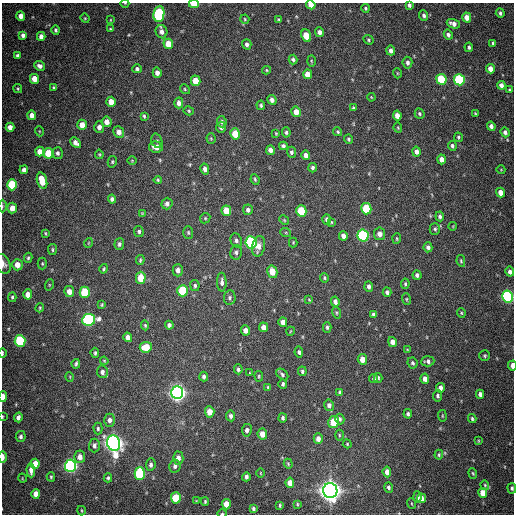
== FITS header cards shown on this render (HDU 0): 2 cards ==
NAXIS1  =                  512
NAXIS2  =                  512

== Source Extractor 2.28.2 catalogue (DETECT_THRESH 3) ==
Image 512 x 512 px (HDU 0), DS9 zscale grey, 1 PNG px = 1 image px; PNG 516 x 516 px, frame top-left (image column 1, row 512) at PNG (2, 3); each listed source drawn as its Kron ellipse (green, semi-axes under 4 px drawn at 4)
Background 589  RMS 17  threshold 51.2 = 3 sigma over >= 5 px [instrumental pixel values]
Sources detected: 273; all 273 listed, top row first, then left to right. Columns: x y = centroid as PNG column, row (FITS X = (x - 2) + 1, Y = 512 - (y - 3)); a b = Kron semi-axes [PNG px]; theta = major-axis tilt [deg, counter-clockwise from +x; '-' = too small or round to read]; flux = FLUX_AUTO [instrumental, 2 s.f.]
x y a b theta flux
125 3 4 3 - 8.3e+02
194 4 5 3 - 2.3e+04
311 5 5 4 - 1.0e+04
409 5 4 3 - 3.1e+03
365 8 4 4 - 1.5e+03
500 13 5 4 - 2.7e+03
159 14 8 5 83 1.2e+05
21 16 4 4 - 8.3e+03
424 16 5 4 - 2.9e+03
467 17 5 4 - 1.1e+04
85 18 5 4 - 1.2e+03
245 19 5 4 - 1.4e+03
110 20 3 2 - 7.8e+02
279 20 4 4 - 1.9e+03
453 24 7 4 -22 6.0e+03
110 29 4 3 - 1.1e+03
56 30 5 4 - 2.1e+03
161 32 6 5 - 6.3e+03
319 32 5 4 - 5.1e+03
23 35 4 4 - 4.0e+03
448 35 5 4 - 3.9e+03
41 36 4 4 - 6.6e+03
306 36 6 4 -68 1.6e+04
369 40 5 4 - 1.8e+03
493 43 4 3 - 1.9e+03
168 44 5 5 - 2.0e+04
247 44 5 4 - 3.5e+03
469 47 5 4 - 2.4e+03
391 51 5 4 - 4.7e+03
18 56 4 3 - 4.0e+03
293 60 5 4 - 2.8e+03
311 61 6 4 -88 1.5e+03
407 63 6 5 - 3.3e+03
40 66 6 4 -25 4.5e+03
137 69 4 4 - 2.7e+03
490 69 5 4 - 9.6e+03
266 70 4 4 - 1.3e+03
157 73 5 4 - 6.3e+03
397 73 5 3 - 1.0e+03
308 74 5 4 - 1.2e+04
34 79 5 4 - 1.4e+04
441 79 5 5 - 5.6e+04
459 80 6 5 - 1.1e+05
196 81 5 4 - 1.8e+04
501 85 4 4 - 5.7e+03
18 88 5 4 - 1.4e+03
53 88 4 4 - 1.6e+03
185 89 5 4 - 1.6e+03
510 90 3 3 - 1.4e+03
371 97 4 3 - 9.1e+02
272 100 5 4 - 4.3e+03
111 102 5 4 - 1.4e+04
179 103 5 4 - 5.9e+03
261 105 4 3 - 1.9e+03
353 108 4 3 - 1.7e+03
189 111 5 4 - 1.4e+03
296 112 5 4 - 9.9e+03
475 113 3 3 - 1.1e+03
420 114 5 4 - 2.0e+03
32 115 5 4 - 7.9e+03
144 116 4 3 - 1.6e+03
397 116 5 4 - 8.4e+03
107 122 5 4 - 8.4e+03
222 122 6 5 - 2.9e+03
82 125 5 4 - 1.2e+04
491 126 4 4 - 3.6e+03
10 127 4 4 - 7.4e+03
99 127 5 5 - 5.4e+03
221 127 5 5 - 3.1e+03
398 128 5 3 - 1.0e+03
39 131 5 3 - 1.0e+03
119 132 6 5 - 7.4e+03
286 132 5 4 - 2.2e+03
338 132 4 4 - 1.7e+03
505 132 5 4 - 3.6e+03
276 133 4 3 - 1.1e+03
235 134 6 5 - 2.4e+04
458 137 5 4 - 1.5e+03
211 138 5 4 - 1.4e+03
348 139 4 3 - 1.6e+03
157 141 7 5 -73 2.6e+03
76 143 6 4 -42 6.1e+03
283 146 4 4 - 3.0e+03
452 146 5 4 - 2.2e+03
156 147 7 5 -10 8.8e+03
270 150 5 4 - 5.4e+03
40 152 5 4 - 9.3e+03
291 152 5 4 - 2.3e+03
416 152 5 4 - 4.6e+03
48 153 5 5 - 2.6e+04
58 153 6 5 - 3.1e+03
99 154 4 4 - 1.2e+03
306 155 5 4 - 5.6e+03
441 159 5 4 - 6.3e+03
132 160 5 3 - 9.4e+02
112 162 6 4 77 1.6e+03
313 168 5 4 - 2.5e+03
205 169 5 4 - 4.6e+03
24 170 4 4 - 4.0e+03
501 170 4 3 - 8.1e+02
255 179 5 3 - 1.6e+03
158 180 4 4 - 1.4e+03
42 181 8 5 -74 2.4e+04
12 185 5 5 - 6.1e+04
501 193 5 4 - 8.6e+03
112 199 4 4 - 3.1e+03
167 204 6 5 - 4.1e+03
2 206 6 4 89 1.6e+03
12 208 5 5 - 1.1e+04
366 209 5 5 - 5.1e+04
248 210 5 5 - 3.4e+03
226 211 5 5 - 1.9e+04
301 211 5 5 - 4.5e+04
142 213 4 3 - 7.9e+02
440 216 5 4 - 2.6e+03
205 218 5 4 - 1.5e+03
327 219 5 4 - 3.4e+03
284 220 5 4 - 1.4e+03
331 222 4 3 - 1.1e+03
453 226 4 3 - 7.4e+02
435 229 6 5 - 2.3e+03
139 231 5 4 - 2.2e+03
45 233 4 3 - 1.3e+03
188 233 6 5 - 1.9e+03
286 233 5 3 - 1.2e+03
380 234 6 5 - 7.0e+03
363 235 6 5 - 1.6e+05
343 236 5 4 - 5.1e+03
397 238 5 3 - 1.3e+03
236 240 7 5 -67 3.2e+03
251 242 6 5 - 1.9e+05
293 242 5 4 - 1.1e+03
88 243 5 3 - 8.9e+02
119 244 6 5 - 2.7e+03
259 246 10 6 78 9.5e+03
428 247 5 4 - 3.2e+03
52 250 6 3 -85 1.6e+03
236 252 7 6 - 3.2e+03
28 258 5 4 - 1.7e+03
140 260 5 3 - 1.5e+03
461 261 6 4 -80 1.5e+03
3 264 10 6 -69 5.3e+03
42 264 6 4 -89 1.5e+03
17 265 6 5 - 1.1e+04
104 269 5 4 - 1.6e+03
178 270 6 5 - 4.8e+03
272 272 6 5 - 1.5e+04
510 272 5 4 - 4.1e+03
417 275 5 4 - 2.9e+03
141 278 6 5 - 2.4e+04
324 278 5 4 - 1.7e+03
222 282 9 5 -90 4.4e+03
405 284 5 4 - 1.6e+03
49 285 6 3 72 1.2e+03
195 285 5 4 - 2.0e+03
369 286 5 4 - 3.2e+03
69 291 5 5 - 9.0e+03
183 291 6 5 - 5.2e+04
85 292 6 5 - 6.2e+04
387 292 5 4 - 2.7e+03
28 294 5 4 - 8.9e+03
507 296 6 5 - 1.9e+05
12 297 5 4 - 1.8e+03
230 298 7 6 - 2.7e+03
406 299 6 4 -75 1.3e+03
309 300 4 3 - 9.6e+02
335 302 5 4 - 4.2e+03
102 305 3 3 - 1.3e+03
40 308 4 3 - 1.3e+03
336 313 6 3 -71 1.4e+03
461 313 5 4 - 1.4e+03
373 314 4 3 - 2.6e+03
89 320 6 6 - 2.0e+05
283 322 5 4 - 6.3e+03
145 325 5 4 - 1.5e+03
169 325 4 4 - 3.2e+03
263 327 5 4 - 6.9e+03
327 327 5 3 - 2.0e+03
245 330 5 4 - 6.0e+03
291 331 4 3 - 8.3e+02
128 337 5 4 - 6.0e+03
20 341 6 5 - 9.1e+04
392 342 5 4 - 7.1e+03
146 347 6 5 - 2.5e+04
407 350 4 3 - 1.0e+03
299 352 5 4 - 2.5e+03
2 353 4 2 - 2.0e+03
95 353 5 3 - 1.8e+03
485 356 5 5 - 1.6e+03
362 359 5 5 - 9.3e+03
104 361 4 3 - 1.0e+03
428 361 7 5 4 3.2e+03
413 363 5 5 - 2.3e+03
76 364 4 3 - 2.0e+03
512 366 5 3 - 8.4e+03
238 369 5 4 - 2.2e+03
302 371 5 4 - 2.1e+03
102 372 6 5 - 4.7e+03
249 372 3 3 - 2.6e+03
282 374 7 4 -43 2.5e+03
259 376 5 3 - 1.4e+03
70 377 5 3 - 8.8e+02
204 377 5 4 - 2.7e+03
374 378 4 4 - 2.4e+03
378 378 5 3 - 1.5e+03
425 379 5 4 - 7.3e+03
283 384 5 3 - 2.1e+03
268 387 4 3 - 1.2e+03
440 388 4 4 - 5.3e+03
177 393 6 6 - 6.5e+05
340 393 4 3 - 1.7e+03
480 394 4 4 - 3.6e+03
438 396 6 4 84 2.5e+03
3 397 5 3 - 1.4e+04
329 405 6 5 - 4.4e+03
210 412 5 4 - 1.4e+04
408 414 4 4 - 2.0e+03
231 416 5 4 - 3.4e+03
442 416 5 3 - 1.1e+03
2 417 3 2 - 8.9e+02
18 417 5 4 - 4.3e+03
283 418 4 3 - 2.4e+03
340 419 5 4 - 2.2e+03
472 419 4 4 - 2.1e+03
109 420 6 5 - 4.5e+03
334 422 6 5 - 2.9e+04
98 428 6 4 -90 2.3e+03
247 430 6 5 - 3.8e+03
262 434 5 4 - 1.1e+04
339 435 5 3 - 1.2e+03
21 436 5 5 - 2.9e+03
318 439 5 4 - 7.0e+03
478 441 4 2 - 9.1e+02
114 443 8 6 -78 8.8e+05
347 444 4 4 - 1.1e+03
94 445 7 5 88 4.1e+03
439 455 5 3 - 1.5e+03
3 457 6 3 89 8.0e+03
80 457 6 5 - 7.4e+03
178 458 6 5 - 7.3e+03
35 464 5 4 - 1.5e+04
288 464 5 3 - 1.3e+03
151 465 6 4 84 3.1e+03
70 466 6 5 - 3.0e+05
175 466 6 5 - 4.0e+03
31 470 7 4 -87 5.5e+03
387 472 5 4 - 6.9e+03
260 473 5 3 - 9.6e+02
473 473 5 4 - 1.5e+03
140 474 6 5 - 1.1e+05
51 477 4 4 - 1.4e+03
246 477 4 3 - 3.2e+03
22 478 5 3 - 8.3e+02
108 478 4 3 - 1.7e+03
290 483 5 4 - 1.0e+04
485 485 5 3 - 1.4e+03
389 488 5 4 - 2.7e+03
512 488 5 4 - 2.2e+03
330 491 7 7 - 1.2e+06
483 493 5 4 - 1.2e+04
36 494 5 4 - 9.2e+03
417 497 5 4 - 3.9e+03
176 498 5 5 - 3.8e+04
422 498 5 4 - 7.2e+03
196 501 4 3 - 8.1e+02
205 501 4 3 - 1.6e+03
226 504 5 4 - 1.4e+04
297 504 4 3 - 1.2e+03
411 504 5 2 - 1.0e+03
280 505 4 3 - 1.4e+03
253 509 4 3 - 2.2e+03
82 511 5 2 - 1.1e+03
222 514 4 3 - 1.2e+03
At the frame edge (FLAGS 8, measured only in part): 14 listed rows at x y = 125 3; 194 4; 311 5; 409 5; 2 206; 3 264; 507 296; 2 353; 512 366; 3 397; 2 417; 3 457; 512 488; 222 514